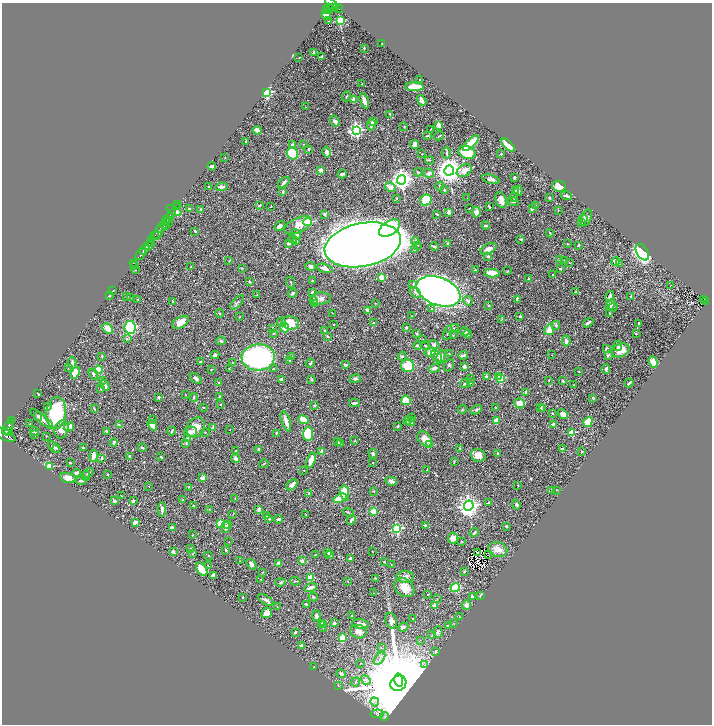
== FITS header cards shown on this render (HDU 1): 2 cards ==
NAXIS1  =                 1420
NAXIS2  =                 1444

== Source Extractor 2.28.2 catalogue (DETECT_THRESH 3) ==
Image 1420 x 1444 px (HDU 1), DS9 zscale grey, zoomed out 1/2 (1 PNG px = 2 x 2 image px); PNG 714 x 726 px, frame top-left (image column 1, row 1443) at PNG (2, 3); each listed source drawn as its Kron ellipse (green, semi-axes under 4 px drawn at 4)
Background 0.439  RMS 0.016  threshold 0.0481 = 3 sigma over >= 5 px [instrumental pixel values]
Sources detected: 587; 52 cannot appear on this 1/2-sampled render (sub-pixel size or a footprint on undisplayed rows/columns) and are neither listed nor drawn; of the other 535, the 500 brightest by FLUX_AUTO listed and drawn (35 fainter detections omitted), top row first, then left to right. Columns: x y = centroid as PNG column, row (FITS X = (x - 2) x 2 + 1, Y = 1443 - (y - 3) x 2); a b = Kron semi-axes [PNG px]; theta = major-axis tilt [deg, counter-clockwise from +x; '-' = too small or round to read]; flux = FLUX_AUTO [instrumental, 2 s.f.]
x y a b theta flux
332 4 8 3 -38 390
329 7 2 2 - 93
333 7 4 3 - 350
331 8 2 1 - 35
339 9 4 2 - 35
327 10 4 2 - 200
326 15 5 4 - 52
328 21 2 1 - 2.3
340 21 3 3 - 220
382 44 2 1 - 1.1
364 48 3 2 - 2
314 52 2 2 - 26
322 56 3 2 - 4.7
299 57 2 2 - 1.1
420 80 2 2 - 4.2
362 84 2 1 - 1.5
414 87 9 3 -3 93
266 92 3 3 - 350
346 96 5 2 - 2.6
354 99 4 3 - 17
364 101 8 4 -72 13
422 101 6 3 -60 15
306 107 2 2 - 1.4
390 114 3 2 - 1.4
335 121 6 4 -56 11
373 122 4 3 - 13
371 125 6 3 86 8.3
439 125 3 3 - 23
404 127 3 2 - 1.5
431 129 3 1 - 1.5
257 130 4 2 - 20
356 130 4 4 - 580
428 136 3 1 - 1.6
439 136 5 2 - 2.4
246 141 2 2 - 4.7
471 143 10 3 46 83
304 144 2 2 - 1.3
415 144 4 3 - 12
292 145 3 3 - 7
508 145 8 4 -44 51
308 149 3 2 - 2.8
327 152 6 4 -78 13
467 152 9 6 -21 81
292 153 6 5 - 110
447 153 6 3 90 4.2
422 154 2 2 - 1.5
501 154 3 2 - 1.9
225 158 3 1 - 1.2
429 160 4 2 - 2.4
212 166 4 3 - 6.5
321 170 4 4 - 10
464 170 8 5 32 23
449 171 5 5 - 3500
418 172 4 2 - 2.3
429 173 5 5 - 7.8
342 174 4 3 - 8.5
514 178 2 2 - 5.4
491 179 9 4 -16 13
402 180 4 4 - 1600
284 183 7 2 44 7.2
440 186 4 2 - 3.3
559 186 6 5 - 35
209 187 4 3 - 2.3
221 187 6 3 7 9.7
390 187 5 3 - 29
444 190 3 2 - 2
515 191 3 2 - 2
518 191 5 4 - 6.7
283 192 3 2 - 3.5
566 196 5 2 - 6.2
514 197 5 4 - 4.2
550 197 3 2 - 2.6
396 198 3 2 - 2
467 198 2 1 - 1.4
426 200 6 5 - 100
501 200 8 5 -69 21
513 202 5 3 - 4.6
178 205 2 1 - 19
259 205 2 2 - 4.4
271 206 2 2 - 1.2
535 206 4 3 - 3.2
177 207 2 1 - 29
489 207 4 2 - 3.8
469 208 2 2 - 1.5
532 208 3 2 - 7.5
189 209 3 2 - 5.5
201 209 3 2 - 2.4
174 210 8 2 -26 80
558 210 3 2 - 1.4
449 212 3 2 - 14
476 212 5 4 - 21
171 214 2 2 - 140
324 214 4 3 - 7.2
437 214 3 2 - 2.3
168 218 6 3 41 650
583 218 4 4 - 4.5
586 218 9 5 72 12
165 222 2 2 - 350
307 222 4 4 - 92
168 223 2 1 - 20
582 223 3 3 - 2.3
166 225 2 1 - 110
298 225 15 7 25 45
280 226 5 4 - 13
486 226 4 3 - 4.5
162 227 6 2 55 1200
390 228 12 7 33 210
195 231 3 2 - 2.8
158 233 7 3 69 770
550 233 4 2 - 2
296 234 5 4 - 12
155 235 3 1 - 200
152 239 4 2 - 370
293 239 4 3 - 2.6
521 239 3 2 - 2.8
415 241 4 3 - 5.5
297 242 3 3 - 7.1
151 243 4 2 - 260
289 243 4 3 - 8.8
448 244 3 2 - 4.7
568 244 2 2 - 1.8
149 245 5 2 - 190
363 245 38 21 11 5800
417 245 2 2 - 1.8
579 245 3 3 - 3.8
434 247 4 2 - 6.4
145 249 6 2 53 780
415 249 4 3 - 2.9
488 249 8 5 26 20
642 252 9 5 -58 1100
141 254 6 3 52 950
488 256 3 3 - 5.4
560 260 3 3 - 2.2
229 261 3 2 - 1.3
565 261 3 2 - 1.3
616 262 4 4 - 17
133 263 2 1 - 17
570 263 4 2 - 1.7
620 263 2 1 - 1.2
134 265 2 1 - 56
311 266 5 3 - 8.4
191 267 3 2 - 1.4
242 268 4 2 - 1.7
325 268 8 3 -16 15
560 269 3 2 - 2.7
135 270 2 1 - 1.2
475 270 2 2 - 1.2
508 271 4 2 - 2
492 273 8 4 -3 59
553 275 2 1 - 1.5
382 278 2 2 - 64
528 279 3 2 - 3.3
312 281 4 2 - 2.4
249 282 4 2 - 2.8
291 282 5 2 - 2.4
413 284 4 3 - 4
670 286 2 1 - 1.8
113 291 3 2 - 1.2
438 291 23 14 -21 1900
312 292 2 2 - 12
415 292 6 4 -45 7.7
576 292 2 2 - 1.5
293 293 5 3 - 5.9
109 295 2 2 - 3.7
257 295 2 2 - 1.1
610 296 5 3 - 8.7
631 296 2 2 - 2.5
127 297 3 2 - 2.5
130 298 3 2 - 1.8
321 298 10 6 3 14
138 299 2 2 - 1.3
517 299 4 2 - 5.3
704 299 2 1 - 8.2
314 300 4 4 - 4.4
173 301 2 2 - 9.3
468 301 5 3 - 8.5
705 301 4 2 - 97
237 302 9 3 48 5.4
314 303 3 3 - 3
375 303 2 2 - 1.3
610 305 6 3 59 18
489 306 2 2 - 2.8
613 307 4 2 - 2.4
432 309 4 3 - 2.8
368 310 4 3 - 13
220 313 4 3 - 3.1
333 313 2 1 - 1.1
610 313 3 2 - 2.3
411 316 3 3 - 1.8
520 316 2 2 - 4.4
239 317 2 2 - 1.2
501 320 3 2 - 1.5
181 322 9 5 32 33
282 322 4 3 - 5.7
290 323 8 6 -11 50
373 323 2 2 - 1.9
588 323 6 2 34 7
639 323 2 2 - 2.3
334 325 2 2 - 1.3
556 325 4 3 - 5.1
130 327 6 5 - 250
284 327 5 4 - 51
273 328 2 2 - 6.1
406 328 3 3 - 3.7
452 328 7 4 18 5.2
108 329 6 3 -44 42
325 330 3 3 - 3.1
549 330 5 4 - 23
464 332 5 4 - 8.5
274 333 3 3 - 2.3
448 333 7 3 68 7.1
636 333 3 2 - 2
417 334 4 3 - 3.3
468 334 4 3 - 3.9
453 335 3 2 - 1.5
328 337 4 3 - 2.7
127 338 4 3 - 3.8
423 339 2 2 - 1.4
221 341 5 3 - 4.4
566 341 5 3 - 8.5
425 345 5 3 - 3
434 345 6 4 -17 7
418 346 4 3 - 5.1
618 346 5 4 - 7
606 349 3 2 - 3.4
621 350 9 6 23 41
430 352 5 4 - 28
449 354 3 2 - 2.1
215 355 4 3 - 8.4
463 355 5 3 - 7.4
552 355 3 2 - 1.4
608 355 4 3 - 2.9
102 356 3 2 - 2.6
402 356 4 3 - 4.7
436 356 6 4 -42 7.2
258 357 16 13 2 610
291 357 4 3 - 5
441 357 7 3 71 17
289 360 3 3 - 2.5
200 362 3 3 - 3.7
653 362 6 4 -71 24
72 363 6 3 90 12
233 363 3 2 - 1.9
310 363 5 3 - 3.2
345 365 4 2 - 5.7
449 365 6 4 67 5.3
408 366 6 6 - 61
464 367 3 2 - 14
68 368 2 2 - 1.2
229 368 3 2 - 1.2
434 368 6 3 17 11
211 369 3 2 - 1.8
274 369 4 2 - 2.4
606 369 5 3 - 6.8
98 370 4 4 - 52
579 371 2 2 - 2.2
75 373 6 4 69 33
93 374 6 4 -52 6.5
486 377 3 3 - 5.3
499 377 3 2 - 110
196 378 7 4 -37 8
471 378 2 2 - 1.3
500 378 3 2 - 100
281 379 4 2 - 7
311 379 3 3 - 2.9
355 379 6 4 11 5.5
103 380 3 2 - 2
549 380 2 2 - 2
563 381 3 3 - 2.9
218 382 3 3 - 1.6
465 383 5 2 - 10
470 383 4 3 - 5.2
629 383 4 2 - 7.2
105 385 6 3 -56 14
573 385 3 2 - 1.2
101 389 4 2 - 1.7
526 392 2 2 - 16
38 394 3 1 - 2
185 394 2 1 - 1.2
158 397 3 2 - 3.9
194 397 4 3 - 2.7
219 397 3 3 - 1.9
593 398 3 2 - 2.9
406 400 5 4 - 50
355 403 5 3 - 6.6
519 403 5 5 - 21
220 404 2 2 - 1.3
314 406 3 3 - 4.3
48 407 3 3 - 5
204 407 2 2 - 1.1
496 407 2 1 - 1.5
541 407 3 3 - 2.1
94 409 2 2 - 2.4
543 409 3 2 - 2.2
462 410 4 3 - 2.5
476 410 6 3 30 4.5
56 413 16 10 84 250
552 413 2 2 - 4.4
563 414 6 3 -40 26
38 416 5 3 - 5.2
411 418 3 3 - 4.1
42 419 14 4 -40 12
152 419 3 2 - 1.9
304 420 5 3 - 47
12 421 2 1 - 57
286 421 10 3 -72 25
407 421 4 3 - 4.3
496 421 3 3 - 29
411 422 4 3 - 16
588 422 5 3 - 110
30 423 3 3 - 1.6
553 424 4 3 - 11
119 425 4 4 - 5.6
152 425 6 4 -57 27
398 426 3 3 - 3
8 427 8 4 57 2600
69 427 5 4 - 25
196 427 10 8 58 33
212 428 3 3 - 6.1
62 429 9 7 76 29
230 430 2 1 - 1.5
8 431 3 2 - 660
34 431 4 2 - 4.6
172 431 4 2 - 4.5
107 432 3 3 - 6
190 432 6 5 - 14
205 432 2 2 - 1.5
572 432 3 3 - 110
276 433 3 2 - 2.3
308 434 7 5 86 110
5 435 11 5 -29 3100
35 435 2 1 - 1.2
46 436 2 2 - 1.6
187 438 3 3 - 2.9
425 439 8 6 -49 28
354 441 2 2 - 3.2
338 442 3 2 - 2.4
114 443 4 3 - 11
186 443 3 2 - 2.4
340 443 4 3 - 7.9
430 445 4 3 - 30
54 447 7 3 -46 6.4
57 448 3 3 - 2.5
83 448 3 2 - 3.4
142 448 4 2 - 3.7
460 448 3 2 - 2
562 448 4 3 - 3
259 449 3 3 - 7
236 451 3 2 - 2
581 451 3 2 - 1.5
322 452 4 3 - 10
498 453 2 2 - 2.3
373 454 5 3 - 5
478 455 7 6 - 29
93 456 6 3 80 17
129 456 3 2 - 1.9
161 457 4 2 - 3
102 458 2 2 - 10
235 459 4 4 - 9.1
311 460 8 3 72 43
454 461 3 2 - 1.6
70 463 4 2 - 2.1
373 463 2 2 - 1.2
264 464 5 2 - 2.5
49 466 3 3 - 130
304 470 2 1 - 1.4
427 470 2 2 - 1.8
76 473 4 3 - 11
88 473 6 3 36 4
107 474 2 2 - 1.5
86 476 5 3 - 3.5
68 478 8 5 -17 24
203 478 4 4 - 14
81 481 5 2 - 7
391 481 6 4 -14 12
292 485 6 3 43 17
518 485 2 2 - 1.5
149 487 2 2 - 1.2
188 487 3 2 - 2.1
552 490 3 2 - 1.5
557 490 3 2 - 1.3
374 491 3 2 - 2.5
309 493 3 2 - 3.4
345 493 8 4 -80 61
121 496 2 1 - 1.2
235 498 3 2 - 1.3
340 498 7 4 24 42
183 500 2 2 - 3.6
114 501 3 2 - 9
133 501 3 2 - 5.4
489 503 3 2 - 5
516 505 5 4 - 4.6
194 506 4 3 - 2.3
469 506 5 4 - 1700
162 509 7 3 -87 12
209 509 3 2 - 1.5
259 509 3 3 - 12
348 512 6 2 -27 2.5
373 512 3 3 - 28
233 514 3 2 - 1.4
306 515 2 2 - 1.5
266 516 3 2 - 3.1
269 518 3 2 - 5
278 519 4 2 - 8.6
351 520 5 2 - 7.3
135 522 4 3 - 9.1
220 523 3 3 - 120
227 524 3 3 - 4.3
425 525 3 2 - 2.5
506 526 3 3 - 3.3
225 527 5 4 - 8.6
172 528 3 3 - 9.1
397 528 4 3 - 310
474 533 5 3 - 4.3
192 535 3 2 - 1.2
453 538 5 5 - 24
462 541 3 2 - 1.5
229 542 2 2 - 1.1
191 549 3 2 - 2.9
498 549 9 7 -14 26
226 550 2 2 - 3.3
372 551 3 1 - 1.1
173 552 3 2 - 4.9
327 552 4 2 - 5.3
478 553 3 2 - 1.8
192 554 3 2 - 1.3
315 554 4 2 - 1.3
330 555 4 4 - 10
488 555 2 1 - 610
208 556 4 2 - 1.6
350 559 4 3 - 7.3
240 561 2 2 - 2.6
302 561 2 2 - 24
384 562 3 2 - 2.1
279 563 3 3 - 13
251 564 6 3 -51 9.5
391 565 2 2 - 1.1
208 566 3 2 - 1.5
202 569 7 4 -56 43
262 572 3 2 - 1.2
464 572 4 3 - 3.3
213 575 4 3 - 10
405 577 8 6 1 13
310 578 4 4 - 36
375 578 3 2 - 2.2
261 579 3 2 - 1.8
295 581 5 2 - 2.5
348 581 2 2 - 1.4
280 582 5 2 - 5
311 587 6 2 16 13
404 588 11 8 -41 37
455 588 5 4 - 94
374 593 2 1 - 1.2
427 595 2 2 - 1.3
481 595 3 2 - 7.5
242 597 2 2 - 2
313 597 5 3 - 3.2
472 597 4 3 - 3.9
437 599 2 2 - 1.5
266 600 8 3 -30 13
306 604 4 2 - 3.5
435 605 4 3 - 15
467 605 4 4 - 14
277 606 2 2 - 1.2
266 613 5 5 - 17
351 615 2 2 - 2
316 616 5 3 - 8.9
460 617 2 2 - 1.1
412 618 3 2 - 1.7
391 621 8 5 -72 13
334 623 4 3 - 5.2
321 624 3 2 - 4
323 624 3 3 - 4
361 624 9 5 -8 19
454 624 3 2 - 1.2
448 626 3 3 - 5.2
403 627 5 3 - 13
323 628 2 1 - 1.1
295 632 3 2 - 6.6
358 632 8 6 -16 19
438 632 6 4 -88 6.3
432 635 3 2 - 1.6
343 638 3 3 - 100
420 640 3 2 - 1.9
301 646 3 3 - 10
381 648 3 3 - 2.3
436 651 4 3 - 3.6
380 658 7 2 52 6.8
361 663 3 2 - 1.4
425 665 3 2 - 2.8
314 667 2 2 - 2.5
341 674 5 4 - 8.2
366 680 5 3 - 6
399 680 6 4 -78 11000
355 682 4 3 - 3.6
398 683 8 7 - 89000
338 685 3 2 - 1.4
375 702 4 1 - 2.9
377 714 6 2 7 3.7
384 716 5 2 - 3.1
At the frame edge (FLAGS 8, measured only in part): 1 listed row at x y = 5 435
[35 fainter detections neither listed nor drawn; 52 sub-pixel or undisplayed-footprint detections neither listed nor drawn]